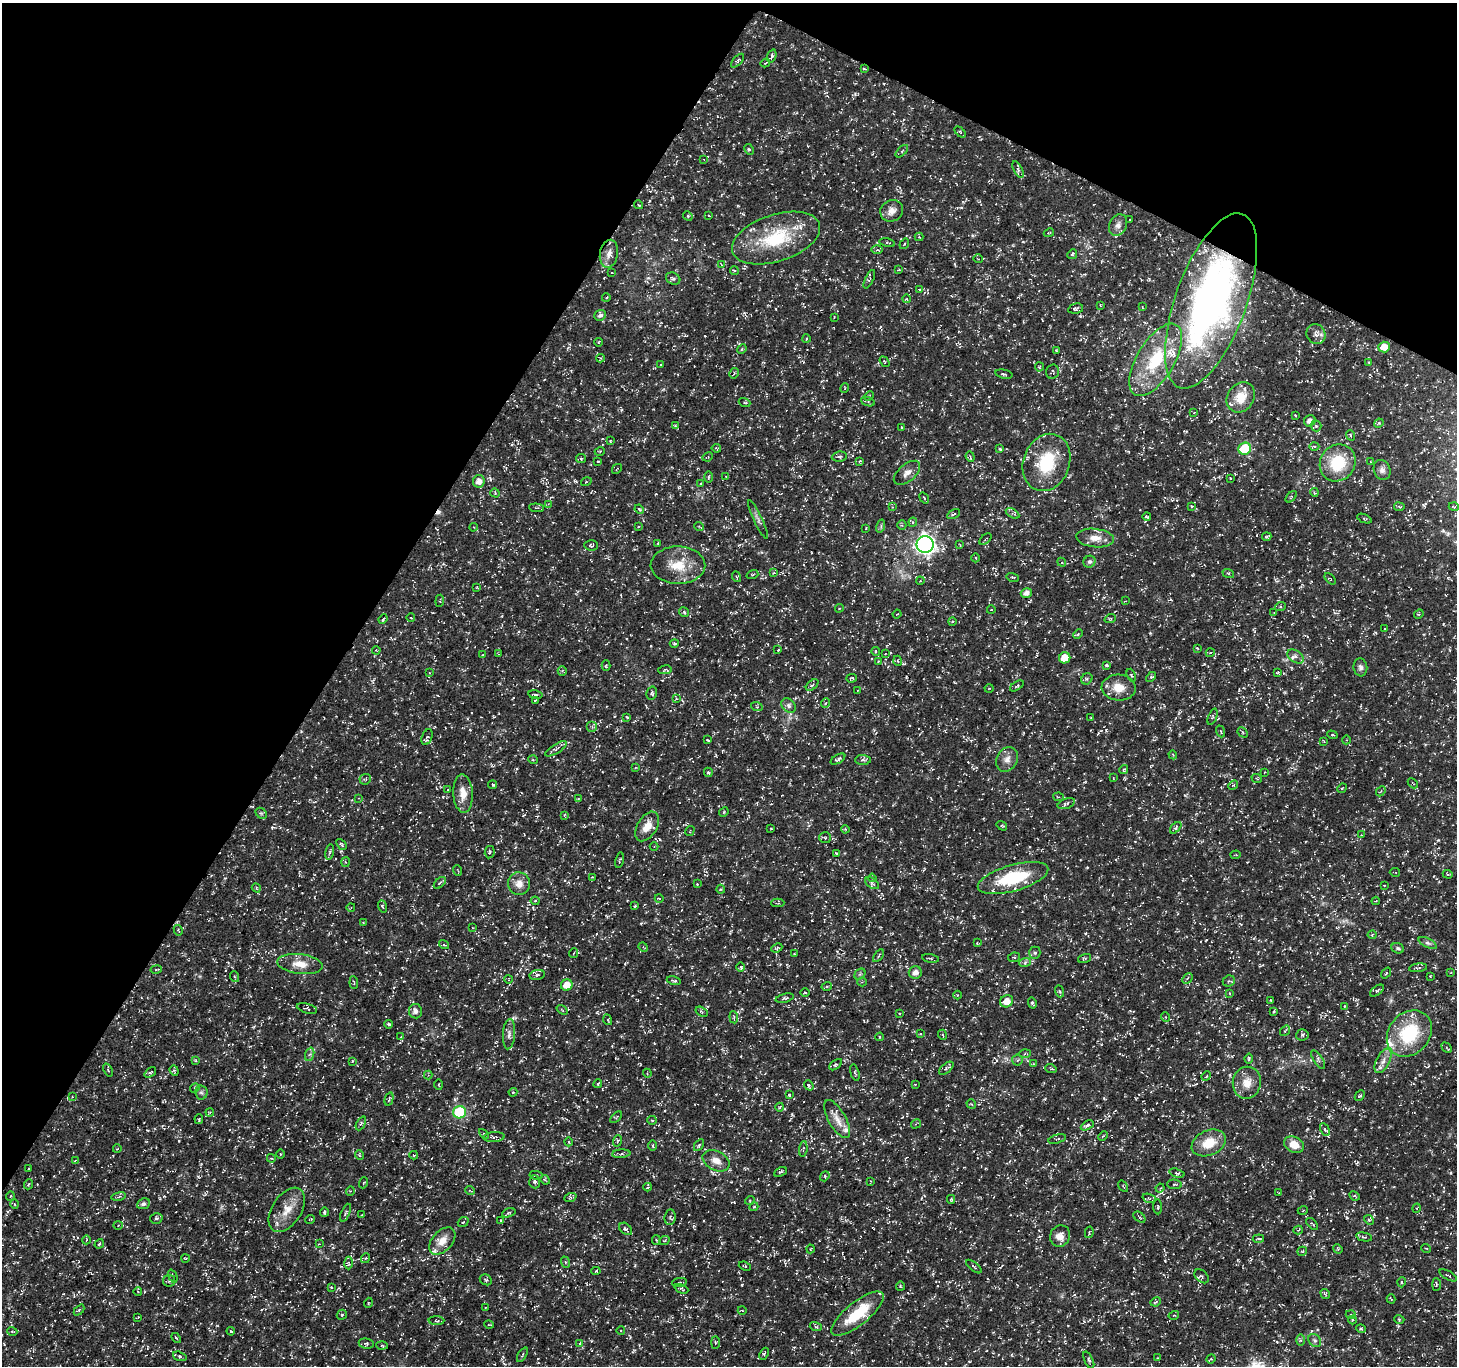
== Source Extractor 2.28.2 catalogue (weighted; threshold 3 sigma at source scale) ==
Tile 2 of 4 x 4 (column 2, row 1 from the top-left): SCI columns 1461-2915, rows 4287-5650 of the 5834 x 5916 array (HDU 1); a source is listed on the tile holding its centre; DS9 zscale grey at full resolution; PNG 1459 x 1368 px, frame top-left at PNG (2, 3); each listed source drawn as its Kron ellipse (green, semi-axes under 4 px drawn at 4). Shown black and unused: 29% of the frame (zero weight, under 3 of 5 exposures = <1% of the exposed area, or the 3 px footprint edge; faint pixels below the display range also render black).
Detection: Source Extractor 2.28.2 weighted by HDU 2 'WHT'; one run over the whole footprint, this tile lists its part. Background 0.0184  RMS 0.002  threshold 0.00894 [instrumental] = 3 sigma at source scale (4.5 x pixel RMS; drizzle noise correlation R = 1.50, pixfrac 1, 0.0396/0.0396 arcsec/px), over >= 5 px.
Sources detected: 545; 12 cosmic-ray / hot-pixel residue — neither listed nor drawn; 10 inside a brighter listed object's ellipse — not listed separately; of the other 523, all 500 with FLUX_AUTO >= 0.126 (the completeness limit of this list) listed and drawn (23 fainter detections not listed), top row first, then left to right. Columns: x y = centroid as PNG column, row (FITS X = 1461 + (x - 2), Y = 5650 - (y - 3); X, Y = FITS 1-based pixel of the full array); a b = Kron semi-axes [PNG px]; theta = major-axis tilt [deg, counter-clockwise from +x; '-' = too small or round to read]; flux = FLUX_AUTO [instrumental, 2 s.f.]
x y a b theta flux
772 56 7 4 73 0.42
738 61 8 4 48 0.36
765 63 5 3 - 0.14
864 69 3 2 - 0.2
960 132 6 4 -47 0.28
749 149 5 4 - 0.31
902 151 8 3 45 0.27
704 159 4 2 - 0.14
1018 170 9 4 -64 0.38
639 205 5 3 - 0.19
892 211 12 10 32 1.6
688 216 5 4 - 0.22
709 216 4 2 - 0.15
1129 220 2 2 - 0.14
1118 225 11 8 64 1.2
1049 233 5 4 - 0.21
919 237 4 4 - 0.22
776 238 46 23 18 13
887 243 8 3 -11 0.3
904 244 6 3 54 0.2
877 250 6 4 1 0.39
609 254 14 9 79 1.5
1072 254 5 4 - 0.28
978 259 4 3 - 0.14
721 264 4 3 - 0.13
899 270 3 2 - 0.16
734 271 4 3 - 0.32
612 273 2 2 - 0.14
673 279 7 5 -26 0.46
869 279 10 3 65 0.28
920 290 4 3 - 0.25
606 298 4 3 - 0.16
907 299 4 3 - 0.17
1211 301 92 35 70 93
1100 305 4 2 - 0.14
1142 307 3 2 - 0.15
1076 309 7 5 12 0.43
600 315 6 5 - 0.59
834 317 2 2 - 0.13
1316 334 10 9 - 1
806 338 4 3 - 0.21
599 342 4 2 - 0.14
1384 347 6 5 - 2.3
742 349 5 4 - 0.25
1056 351 3 2 - 0.34
600 358 4 4 - 0.22
1156 360 41 18 59 12
884 362 6 4 -56 0.23
1369 363 4 3 - 0.2
661 365 3 3 - 0.26
1039 367 4 4 - 0.23
1052 372 7 6 - 0.39
734 373 5 3 - 0.21
1004 374 9 2 -11 0.22
845 388 5 3 - 0.17
869 396 5 3 - 0.19
1241 397 16 13 52 3.9
744 402 6 3 -19 0.21
868 402 7 3 -19 0.3
1194 413 3 3 - 0.2
1295 415 3 2 - 0.15
1310 421 6 5 - 1.1
1379 423 5 4 - 0.26
675 426 4 4 - 0.19
1316 426 5 5 - 0.35
901 427 3 2 - 0.14
1350 435 5 3 - 0.25
610 441 3 3 - 0.14
1314 446 5 3 - 0.29
716 448 5 3 - 0.2
1000 449 4 4 - 0.23
1245 449 6 6 - 11
600 451 5 3 - 0.17
708 457 5 2 - 0.15
839 457 8 5 6 0.4
970 457 5 3 - 0.18
581 459 5 4 - 0.27
598 461 3 2 - 0.14
860 461 4 4 - 0.2
1046 462 29 23 69 9.7
1371 462 4 2 - 0.13
1338 463 19 17 55 8
617 469 5 2 - 0.14
1382 470 10 8 -71 0.87
907 473 16 8 41 1.3
726 476 3 2 - 0.14
708 477 6 4 89 0.28
1230 478 3 2 - 0.2
479 481 6 6 - 1.4
586 482 5 3 - 0.24
701 484 4 3 - 0.18
1314 492 4 3 - 0.21
495 493 5 4 - 0.22
1291 497 7 3 46 0.31
924 498 6 3 -54 0.19
548 504 3 3 - 0.14
1191 506 4 3 - 0.16
892 507 3 3 - 0.16
1399 507 5 3 - 0.23
1454 507 5 3 - 0.16
536 508 7 3 -4 0.21
639 509 5 3 - 0.2
1012 513 7 4 -30 0.41
954 514 7 3 28 0.29
1147 517 4 3 - 0.34
758 519 21 4 -65 0.81
1364 519 8 2 -21 0.2
913 522 4 4 - 0.31
902 525 5 4 - 0.26
699 526 5 3 - 0.18
881 526 7 4 73 0.35
473 527 4 3 - 0.14
638 527 4 2 - 0.15
866 528 3 2 - 0.14
1267 537 4 3 - 0.27
1095 538 19 9 -5 2.1
985 539 7 2 40 0.2
658 543 4 3 - 0.18
925 544 8 8 - 86
591 545 7 5 -5 0.34
960 545 3 2 - 0.13
976 558 4 3 - 0.16
1062 562 5 4 - 0.26
1089 562 6 5 - 0.44
678 565 27 19 -1 5.3
774 573 4 3 - 0.29
1228 573 6 4 -17 0.25
752 575 6 4 18 0.25
737 577 5 3 - 0.17
1013 577 6 4 -18 0.24
1330 579 7 2 -45 0.17
920 581 4 3 - 0.2
477 587 4 3 - 0.17
1026 593 6 4 18 1.1
440 601 6 4 83 0.25
1125 601 3 2 - 0.14
1280 607 5 3 - 0.23
839 608 4 4 - 0.21
991 610 4 3 - 0.14
684 612 5 4 - 0.27
1274 613 4 2 - 0.13
897 614 4 3 - 0.15
1419 614 5 4 - 0.25
411 618 4 3 - 0.13
383 619 5 3 - 0.22
1110 619 6 3 18 0.19
952 622 4 3 - 0.2
1385 629 3 2 - 0.14
1078 634 5 3 - 0.22
674 643 4 4 - 0.27
1197 648 4 3 - 0.15
376 650 4 3 - 0.15
778 650 3 3 - 0.26
876 652 4 3 - 0.21
1210 653 4 3 - 0.15
498 654 3 3 - 0.14
885 654 4 3 - 0.15
483 655 4 2 - 0.13
1295 657 9 6 -35 0.75
1065 658 6 5 - 2.6
878 661 3 3 - 0.15
898 661 5 3 - 0.18
1107 665 4 4 - 0.26
606 666 5 4 - 0.24
1360 667 9 7 -82 0.67
665 670 7 4 10 0.29
562 671 5 4 - 0.25
429 673 4 4 - 0.2
1277 673 3 3 - 0.24
1131 675 6 4 -68 0.33
1151 677 6 3 43 0.25
852 678 5 3 - 0.31
1087 679 6 5 - 0.38
812 685 7 4 42 0.39
1017 686 8 3 33 0.22
989 688 4 3 - 0.14
1119 688 17 13 -3 2.9
858 690 3 2 - 0.15
652 693 7 5 77 0.46
535 695 7 4 -11 0.36
676 699 3 3 - 0.18
535 700 3 2 - 0.19
825 703 5 3 - 0.23
789 706 8 6 -46 0.67
757 707 6 3 -17 0.25
627 717 3 2 - 0.2
1213 717 8 2 69 0.25
1091 718 3 2 - 0.14
592 727 5 5 - 0.41
1221 731 6 2 -68 0.15
1243 732 6 3 -47 0.25
1332 735 5 4 - 0.28
427 737 8 5 67 0.51
708 740 4 2 - 0.18
1346 740 4 3 - 0.15
1324 741 3 2 - 0.15
556 749 12 4 32 0.54
1173 755 4 3 - 0.19
838 759 8 4 31 0.51
1007 759 13 10 61 1.5
533 760 5 3 - 0.16
863 760 7 5 -1 0.44
635 768 4 3 - 0.18
1124 770 5 3 - 0.3
708 772 5 4 - 0.31
1264 772 4 3 - 0.17
1113 778 3 2 - 0.13
365 779 6 5 - 0.31
1257 779 5 3 - 0.18
1413 783 6 2 -44 0.14
493 785 4 3 - 0.31
1233 785 5 4 - 0.26
1342 788 5 4 - 0.2
448 790 3 3 - 0.15
1381 791 5 4 - 0.27
463 793 19 9 -87 2.5
1059 797 5 4 - 0.22
359 798 4 4 - 0.2
578 799 4 4 - 0.2
1066 804 9 5 20 0.48
724 812 5 4 - 0.22
261 813 6 5 - 0.33
564 815 4 4 - 0.23
647 826 16 9 58 2.3
1002 826 6 3 -35 0.23
771 828 3 2 - 0.15
1176 828 7 4 47 0.4
845 829 4 3 - 0.19
690 831 5 3 - 0.17
1361 835 3 3 - 0.13
825 838 6 5 - 0.31
341 844 6 3 -48 0.29
654 846 4 3 - 0.16
330 852 8 3 79 0.26
490 852 6 5 - 0.38
836 853 4 2 - 0.2
1236 855 5 2 - 0.13
620 860 8 3 77 0.22
346 862 5 3 - 0.19
458 870 5 2 - 0.16
1395 872 5 2 - 0.13
1448 874 5 4 - 0.26
592 877 3 3 - 0.14
872 878 4 3 - 0.2
1013 878 36 13 16 11
440 883 7 3 45 0.25
872 883 8 4 -36 0.39
519 884 11 11 - 1.9
697 884 3 2 - 0.16
1384 885 3 2 - 0.13
256 888 5 4 - 0.22
721 889 4 4 - 0.2
659 898 4 3 - 0.14
535 901 4 4 - 0.23
1376 901 4 2 - 0.17
778 903 6 4 0 0.26
382 906 6 4 -70 0.32
635 906 3 2 - 0.19
351 907 4 3 - 0.13
363 923 3 3 - 0.16
473 928 4 2 - 0.13
178 930 5 3 - 0.23
1372 935 4 4 - 0.25
977 943 3 3 - 0.19
1428 943 10 4 -26 0.53
444 944 5 3 - 0.26
643 947 5 4 - 0.2
777 948 6 4 24 0.3
1398 948 6 5 - 0.34
574 953 5 3 - 0.16
1035 953 6 5 - 0.37
794 954 3 2 - 0.16
878 956 7 3 55 0.29
1014 957 6 4 8 0.3
930 958 9 3 -9 0.25
1085 958 7 3 19 0.24
1025 962 6 4 20 0.33
300 964 23 10 -7 2.7
741 967 5 3 - 0.21
1418 968 9 4 8 0.3
156 969 5 3 - 0.21
915 972 6 6 - 1.1
1386 973 6 3 53 0.21
1451 973 4 2 - 0.15
860 974 6 5 - 0.35
537 975 8 5 9 0.47
1430 976 3 3 - 0.13
235 977 5 3 - 0.23
1187 978 6 3 46 0.28
509 979 4 2 - 0.13
674 981 7 3 -12 0.31
1229 981 6 5 - 0.37
862 982 4 4 - 0.23
354 983 6 3 -84 0.21
567 985 6 5 - 2.6
827 986 5 3 - 0.22
1059 991 6 4 -70 0.25
1377 991 8 4 37 0.35
805 992 5 3 - 0.19
1230 993 4 2 - 0.15
958 995 4 3 - 0.15
785 998 9 4 14 0.38
1270 1000 3 2 - 0.13
1007 1001 7 6 - 2
1032 1003 5 3 - 0.35
1345 1006 3 3 - 0.17
307 1008 10 4 -15 0.34
562 1010 6 3 -38 0.2
415 1011 7 6 - 0.86
1274 1011 3 3 - 0.19
702 1012 6 4 -32 0.29
899 1013 3 3 - 0.15
734 1017 6 4 -85 0.28
1165 1017 5 3 - 0.18
608 1020 5 3 - 0.18
388 1024 4 3 - 0.35
1285 1031 6 4 54 0.23
1409 1033 25 20 49 12
509 1034 15 6 86 0.89
920 1034 3 3 - 0.25
943 1035 5 3 - 0.2
1302 1035 6 5 - 0.42
401 1036 4 3 - 0.14
880 1037 4 3 - 0.26
1447 1048 6 3 -45 0.19
310 1054 7 4 71 0.38
1025 1054 6 4 2 0.3
1249 1058 5 3 - 0.33
1017 1060 5 5 - 0.34
1318 1060 10 4 -56 0.5
196 1061 4 3 - 0.18
352 1061 3 2 - 0.2
1383 1061 13 6 63 1.2
1033 1064 4 3 - 0.16
836 1065 7 4 35 0.36
946 1068 8 4 40 0.4
1051 1069 6 3 -18 0.18
108 1070 7 4 -67 0.3
174 1071 5 4 - 0.27
150 1073 6 4 36 0.37
647 1073 4 3 - 0.18
855 1073 8 3 -75 0.31
428 1075 4 4 - 0.21
1206 1076 5 4 - 0.22
1247 1083 16 14 80 2.7
439 1084 5 3 - 0.16
598 1084 4 3 - 0.23
915 1084 3 2 - 0.14
809 1085 5 4 - 0.3
195 1088 5 4 - 0.26
201 1092 7 6 - 0.45
513 1092 4 4 - 0.23
789 1095 4 3 - 0.21
1360 1096 6 4 46 0.28
72 1097 3 3 - 0.17
389 1099 7 4 76 0.34
971 1104 5 3 - 0.19
780 1107 4 3 - 0.18
210 1112 4 3 - 0.22
460 1112 6 6 - 17
616 1117 7 2 46 0.21
199 1119 5 3 - 0.28
837 1119 21 8 -61 2.1
652 1120 5 4 - 0.28
361 1123 7 4 63 0.32
916 1124 5 3 - 0.19
1087 1125 7 4 28 0.56
1325 1129 7 3 -63 0.32
484 1134 6 3 -46 0.21
1103 1136 5 3 - 0.18
494 1137 11 5 3 0.45
1057 1139 9 3 15 0.28
617 1141 6 3 71 0.22
569 1142 4 3 - 0.16
1209 1143 18 12 24 4.3
699 1145 6 4 58 0.33
1294 1145 10 8 -22 2.5
653 1146 5 3 - 0.23
117 1149 4 2 - 0.14
803 1149 8 2 85 0.18
280 1154 4 3 - 0.18
621 1154 9 4 5 0.43
359 1155 5 3 - 0.19
414 1155 4 3 - 0.23
271 1158 4 3 - 0.19
75 1161 4 3 - 0.23
716 1161 14 9 -26 1.7
28 1169 3 2 - 0.14
780 1172 7 3 26 0.3
1177 1173 8 4 -16 0.32
536 1175 7 2 -11 0.18
825 1176 5 4 - 0.27
545 1180 5 4 - 0.23
870 1181 3 2 - 0.14
535 1182 6 5 - 0.49
363 1183 5 3 - 0.19
29 1184 5 3 - 0.2
1174 1184 7 5 -5 0.42
1123 1186 6 4 -57 0.23
648 1187 4 3 - 0.22
1160 1188 4 3 - 0.16
350 1191 5 3 - 0.16
470 1191 5 3 - 0.19
1279 1193 3 3 - 0.16
10 1196 4 3 - 0.16
1355 1196 6 3 -26 0.28
119 1197 7 3 10 0.33
570 1198 6 4 20 0.36
1149 1198 7 4 -20 0.33
951 1199 4 4 - 0.21
750 1200 5 3 - 0.2
14 1204 5 3 - 0.18
143 1204 6 5 - 0.66
754 1207 4 4 - 0.22
1158 1207 7 3 -86 0.24
1417 1208 5 3 - 0.21
287 1210 24 14 57 3.5
1303 1210 5 3 - 0.16
324 1212 5 3 - 0.38
346 1213 9 4 67 0.36
509 1213 7 3 19 0.25
362 1215 3 3 - 0.15
670 1217 8 5 84 0.44
1139 1217 7 4 -39 0.41
156 1218 6 5 - 0.39
310 1219 5 3 - 0.16
1369 1220 5 4 - 0.25
501 1221 3 3 - 0.25
463 1222 6 4 39 0.37
1312 1224 7 2 -45 0.2
118 1225 4 4 - 0.24
626 1229 7 5 -41 0.42
1298 1230 4 3 - 0.16
1089 1232 6 3 77 0.21
1060 1236 11 10 - 1.9
1364 1237 8 4 -12 0.34
1258 1239 6 3 5 0.25
86 1240 4 3 - 0.18
656 1240 5 4 - 0.25
442 1241 16 10 48 2.2
664 1241 5 3 - 0.18
99 1244 5 2 - 0.22
319 1244 3 3 - 0.15
1426 1248 5 3 - 0.21
810 1249 4 3 - 0.15
1338 1249 5 4 - 0.22
1302 1251 5 4 - 0.24
185 1258 4 2 - 0.15
366 1258 5 3 - 0.18
565 1262 6 3 -70 0.24
348 1263 6 4 -89 0.32
745 1266 6 2 -22 0.21
974 1267 9 2 -38 0.24
596 1271 5 4 - 0.31
1448 1275 10 3 -29 0.28
173 1276 7 4 -69 0.39
1202 1276 8 5 -41 0.44
486 1280 6 5 - 0.34
169 1281 6 5 - 0.36
679 1282 7 2 12 0.19
1401 1282 5 3 - 0.23
1436 1284 6 3 -89 0.23
900 1286 4 4 - 0.22
331 1288 4 2 - 0.15
681 1289 7 3 -24 0.26
138 1292 4 3 - 0.16
1325 1294 5 3 - 0.27
1391 1299 4 3 - 0.15
1156 1302 5 3 - 0.3
368 1303 5 3 - 0.16
485 1308 4 2 - 0.13
79 1310 6 4 47 0.26
742 1310 4 2 - 0.14
857 1314 32 11 39 8.5
342 1315 5 5 - 0.29
1174 1315 5 3 - 0.19
1351 1315 5 3 - 0.23
138 1317 3 2 - 0.14
1399 1319 5 3 - 0.18
1352 1320 4 4 - 0.24
436 1321 8 3 -3 0.29
489 1325 5 3 - 0.14
816 1327 6 4 -17 0.26
1361 1329 5 3 - 0.25
12 1331 5 3 - 0.2
231 1331 4 3 - 0.25
621 1331 4 3 - 0.17
176 1338 6 3 -45 0.23
1300 1340 6 4 -90 0.32
1315 1340 7 5 -44 0.43
715 1342 6 3 90 0.21
366 1343 8 5 -7 0.36
580 1343 4 3 - 0.18
382 1345 5 3 - 0.22
764 1354 6 4 67 0.32
522 1355 8 3 60 0.24
180 1356 7 4 -19 0.33
1158 1358 3 3 - 0.15
1211 1359 5 4 - 0.22
1089 1360 9 3 -64 0.35
Overlapping masked pixels (flux is a lower limit): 1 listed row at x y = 1211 301
Unlisted compact peaks at least as high as the median listed source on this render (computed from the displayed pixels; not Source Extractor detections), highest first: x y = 1438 840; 575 481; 443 797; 1204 664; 855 94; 81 1168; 1426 993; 272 828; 1104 1098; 422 1039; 1307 1129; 1443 531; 1192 575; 1443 624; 656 779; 1085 933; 1230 1075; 1423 505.